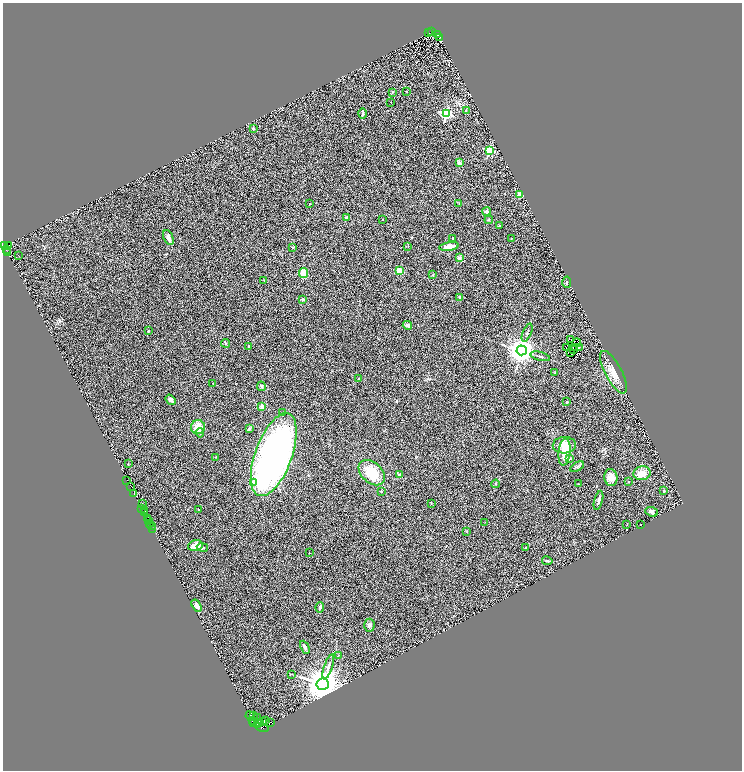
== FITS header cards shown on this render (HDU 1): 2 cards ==
NAXIS1  =                 1479
NAXIS2  =                 1536

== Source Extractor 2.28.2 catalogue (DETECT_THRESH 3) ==
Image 1479 x 1536 px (HDU 1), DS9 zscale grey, zoomed out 1/2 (1 PNG px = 2 x 2 image px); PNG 744 x 772 px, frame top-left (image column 2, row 1535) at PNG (3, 3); each listed source drawn as its Kron ellipse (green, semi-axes under 4 px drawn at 4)
Background 0.537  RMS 0.23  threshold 0.698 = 3 sigma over >= 5 px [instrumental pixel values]
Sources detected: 170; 43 cannot appear on this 1/2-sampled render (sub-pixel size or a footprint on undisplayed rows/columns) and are neither listed nor drawn; the other 127 listed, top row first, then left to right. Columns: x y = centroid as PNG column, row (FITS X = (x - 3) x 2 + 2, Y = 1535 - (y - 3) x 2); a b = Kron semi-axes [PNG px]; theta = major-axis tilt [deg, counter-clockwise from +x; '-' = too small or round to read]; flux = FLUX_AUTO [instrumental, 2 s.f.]
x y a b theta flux
431 32 2 1 - 150
429 33 2 1 - 54
438 35 4 2 - 310
440 37 2 1 - 12
407 91 2 2 - 26
393 92 3 2 - 42
391 102 2 2 - 21
466 110 4 3 - 31
363 113 5 3 - 68
446 114 4 4 - 5700
253 128 2 2 - 170
489 150 3 3 - 2800
459 163 4 3 - 190
520 194 4 3 - 300
459 203 3 3 - 25
310 204 2 2 - 54
487 212 4 4 - 130
346 217 4 3 - 80
382 219 2 2 - 25
489 220 4 2 - 29
499 226 4 3 - 36
168 238 8 4 -66 180
453 238 2 2 - 66
511 238 2 2 - 26
4 246 2 1 - 96
8 246 3 2 - 36
408 246 3 2 - 23
449 246 10 4 9 340
293 247 3 3 - 31
6 250 2 2 - 200
7 252 2 1 - 20
18 255 2 1 - 16
459 258 2 2 - 410
399 271 3 2 - 1200
304 273 5 4 - 800
432 275 3 3 - 28
264 280 3 2 - 23
567 282 5 3 - 54
460 297 3 3 - 79
302 299 2 2 - 290
407 325 4 4 - 110
148 331 2 2 - 42
527 333 10 2 68 63
571 339 2 1 - 25
225 343 4 3 - 52
577 343 4 2 - 23
248 346 4 2 - 27
566 347 2 1 - 15
575 347 2 1 - 3.9
579 347 2 2 - 6.3
522 350 5 5 - 56000
573 350 3 1 - 14
571 353 3 1 - 49
540 356 10 2 -15 71
614 372 24 8 -62 580
554 373 3 2 - 27
359 378 4 3 - 37
213 384 2 1 - 21
261 386 5 3 - 99
171 400 5 3 - 170
567 402 2 2 - 130
262 407 2 2 - 640
283 413 2 2 - 60
198 427 7 7 - 690
249 429 4 2 - 90
200 433 4 4 - 81
564 445 11 8 3 620
564 452 14 6 84 830
274 455 43 18 70 20000
215 457 3 3 - 24
570 458 4 3 - 51
128 463 2 2 - 17
577 467 7 3 31 75
372 473 15 10 -43 1400
642 473 9 7 14 510
399 475 2 2 - 210
611 477 8 6 -83 400
127 480 2 1 - 25
629 481 2 2 - 22
253 482 4 3 - 510
496 484 4 3 - 46
578 484 2 2 - 15
130 486 2 1 - 40
381 491 2 2 - 74
663 491 3 3 - 33
134 493 2 1 - 14
598 500 10 3 76 120
143 504 2 1 - 150
431 504 3 2 - 20
142 508 2 1 - 220
198 509 2 2 - 46
144 510 3 2 - 350
652 512 6 4 -22 100
144 513 2 1 - 190
147 519 2 1 - 140
148 521 2 2 - 160
485 522 3 2 - 15
150 523 2 1 - 430
627 524 3 1 - 14
640 525 2 1 - 15
151 526 3 2 - 230
153 529 2 2 - 42
467 532 3 2 - 21
195 546 7 5 14 430
525 547 2 2 - 42
202 548 5 3 - 95
309 553 2 2 - 17
547 561 5 3 - 70
196 606 7 4 -56 210
320 607 5 3 - 94
369 625 7 5 87 140
305 647 7 4 -64 90
338 656 4 2 - 24
328 667 13 3 71 220
292 674 3 2 - 29
323 684 6 5 - 130000
250 716 4 2 - 410
254 716 2 1 - 40
257 718 2 2 - 51
253 720 3 2 - 810
263 721 3 2 - 130
265 721 2 1 - 34
271 722 3 1 - 17000
258 723 3 2 - 420
260 723 3 2 - 260
253 724 2 1 - 28
262 727 7 2 -16 190
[43 sub-pixel or undisplayed-footprint detections neither listed nor drawn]